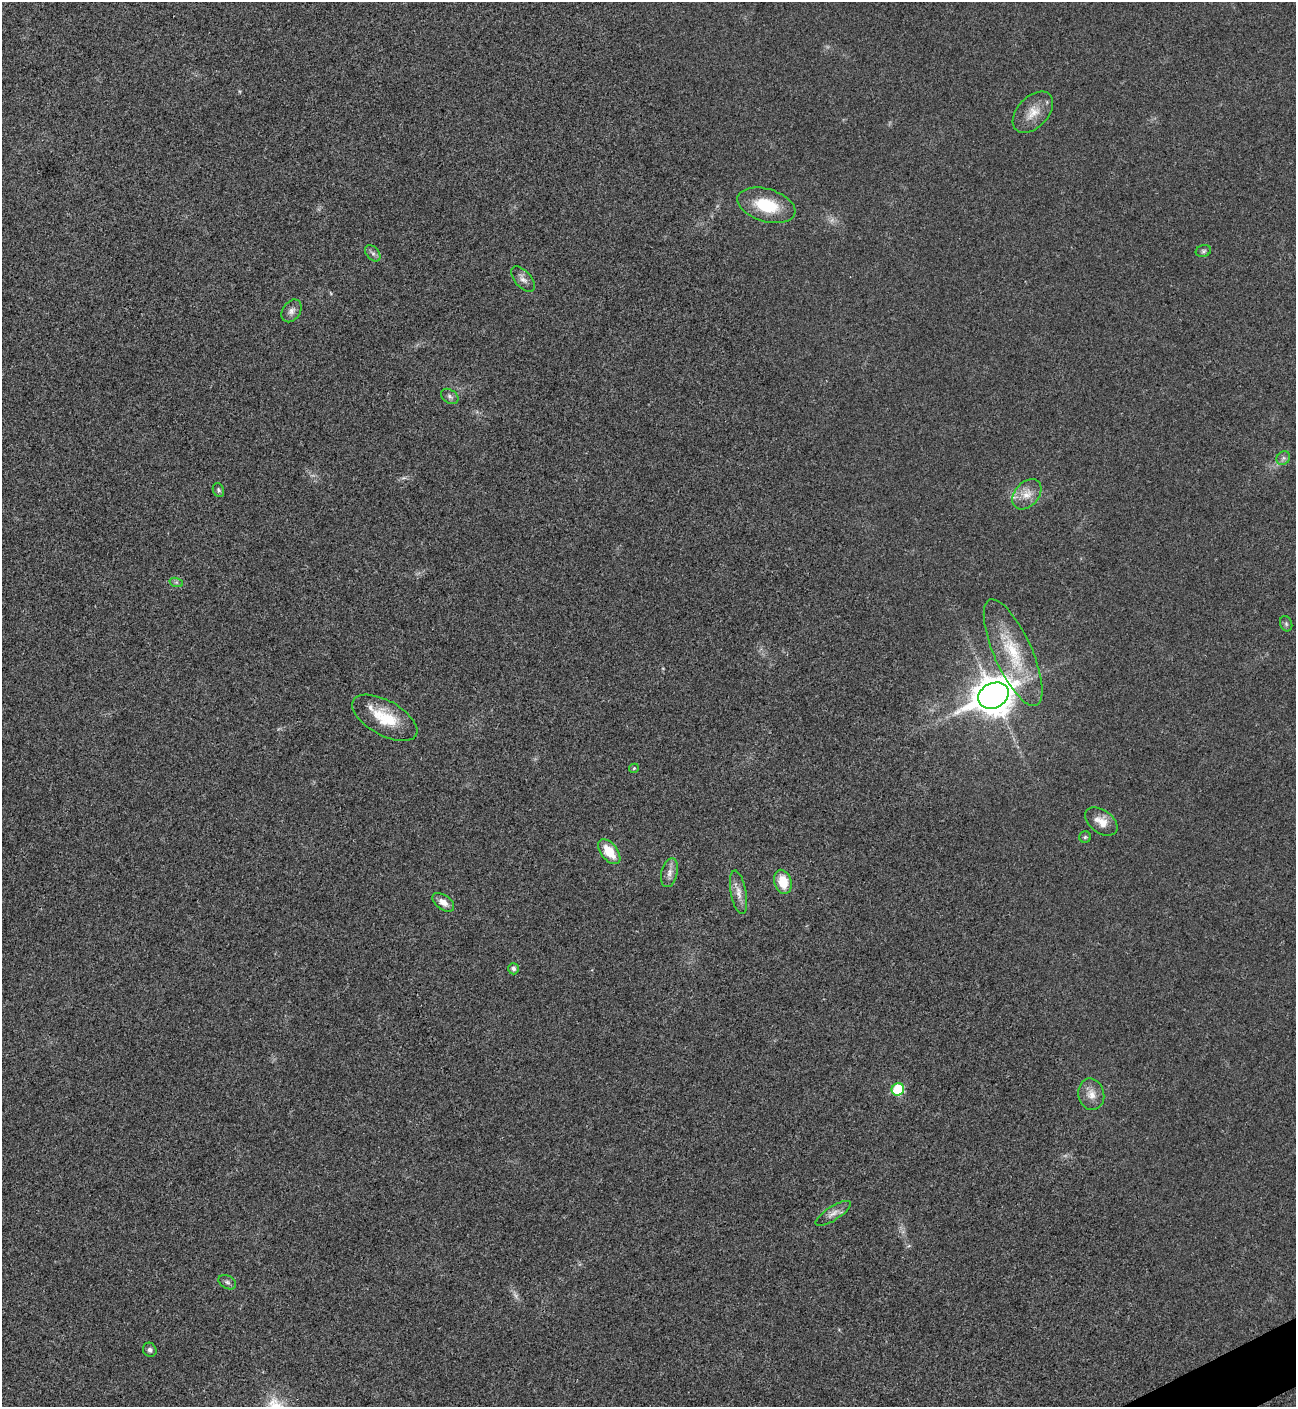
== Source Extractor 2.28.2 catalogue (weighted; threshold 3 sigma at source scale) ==
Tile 6 of 4 x 4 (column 2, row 2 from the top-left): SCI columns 1588-2881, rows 2816-4220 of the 5625 x 5635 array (HDU 1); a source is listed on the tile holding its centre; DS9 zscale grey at full resolution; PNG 1298 x 1409 px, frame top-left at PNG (2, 2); each listed source drawn as its Kron ellipse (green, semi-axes under 4 px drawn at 4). Shown black and unused: <1% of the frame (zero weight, under 3 of 4 exposures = <1% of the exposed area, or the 3 px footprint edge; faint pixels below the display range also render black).
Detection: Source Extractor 2.28.2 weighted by HDU 2 'WHT'; one run over the whole footprint, this tile lists its part. Background 0.0197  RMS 0.0056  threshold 0.025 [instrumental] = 3 sigma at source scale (4.5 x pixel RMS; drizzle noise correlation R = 1.50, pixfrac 1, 0.05/0.05 arcsec/px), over >= 5 px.
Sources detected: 31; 1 too faint to see at this stretch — neither listed nor drawn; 1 inside a brighter listed object's ellipse — not listed separately; the other 29 listed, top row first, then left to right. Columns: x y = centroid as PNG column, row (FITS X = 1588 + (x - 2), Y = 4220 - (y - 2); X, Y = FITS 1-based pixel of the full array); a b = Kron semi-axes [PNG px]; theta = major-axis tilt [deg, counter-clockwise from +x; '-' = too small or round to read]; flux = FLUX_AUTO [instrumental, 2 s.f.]
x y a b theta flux
1033 112 24 15 46 9.2
766 205 30 16 -17 22
1203 251 8 6 16 1.2
373 253 9 6 -50 1.7
523 279 15 8 -50 3
291 311 12 9 56 2.8
450 396 9 7 -34 1.8
1283 458 7 6 - 1.6
218 490 7 5 -64 1
1027 494 17 12 47 7.1
176 582 7 4 -18 1.1
1286 624 8 6 -69 1.1
1013 653 58 19 -66 32
993 696 16 12 26 1200
385 718 36 17 -29 20
634 768 5 4 - 0.7
1101 822 18 11 -36 6.6
1085 837 6 5 - 0.92
609 852 15 8 -51 12
669 873 15 8 77 3.5
783 882 12 8 -75 12
739 892 22 8 -79 5.1
443 902 12 7 -35 4.2
513 969 5 5 - 1.7
898 1089 6 6 - 30
1091 1094 16 13 -77 5.9
833 1213 20 7 33 4
227 1282 9 6 -29 1.6
150 1350 7 6 - 1.7